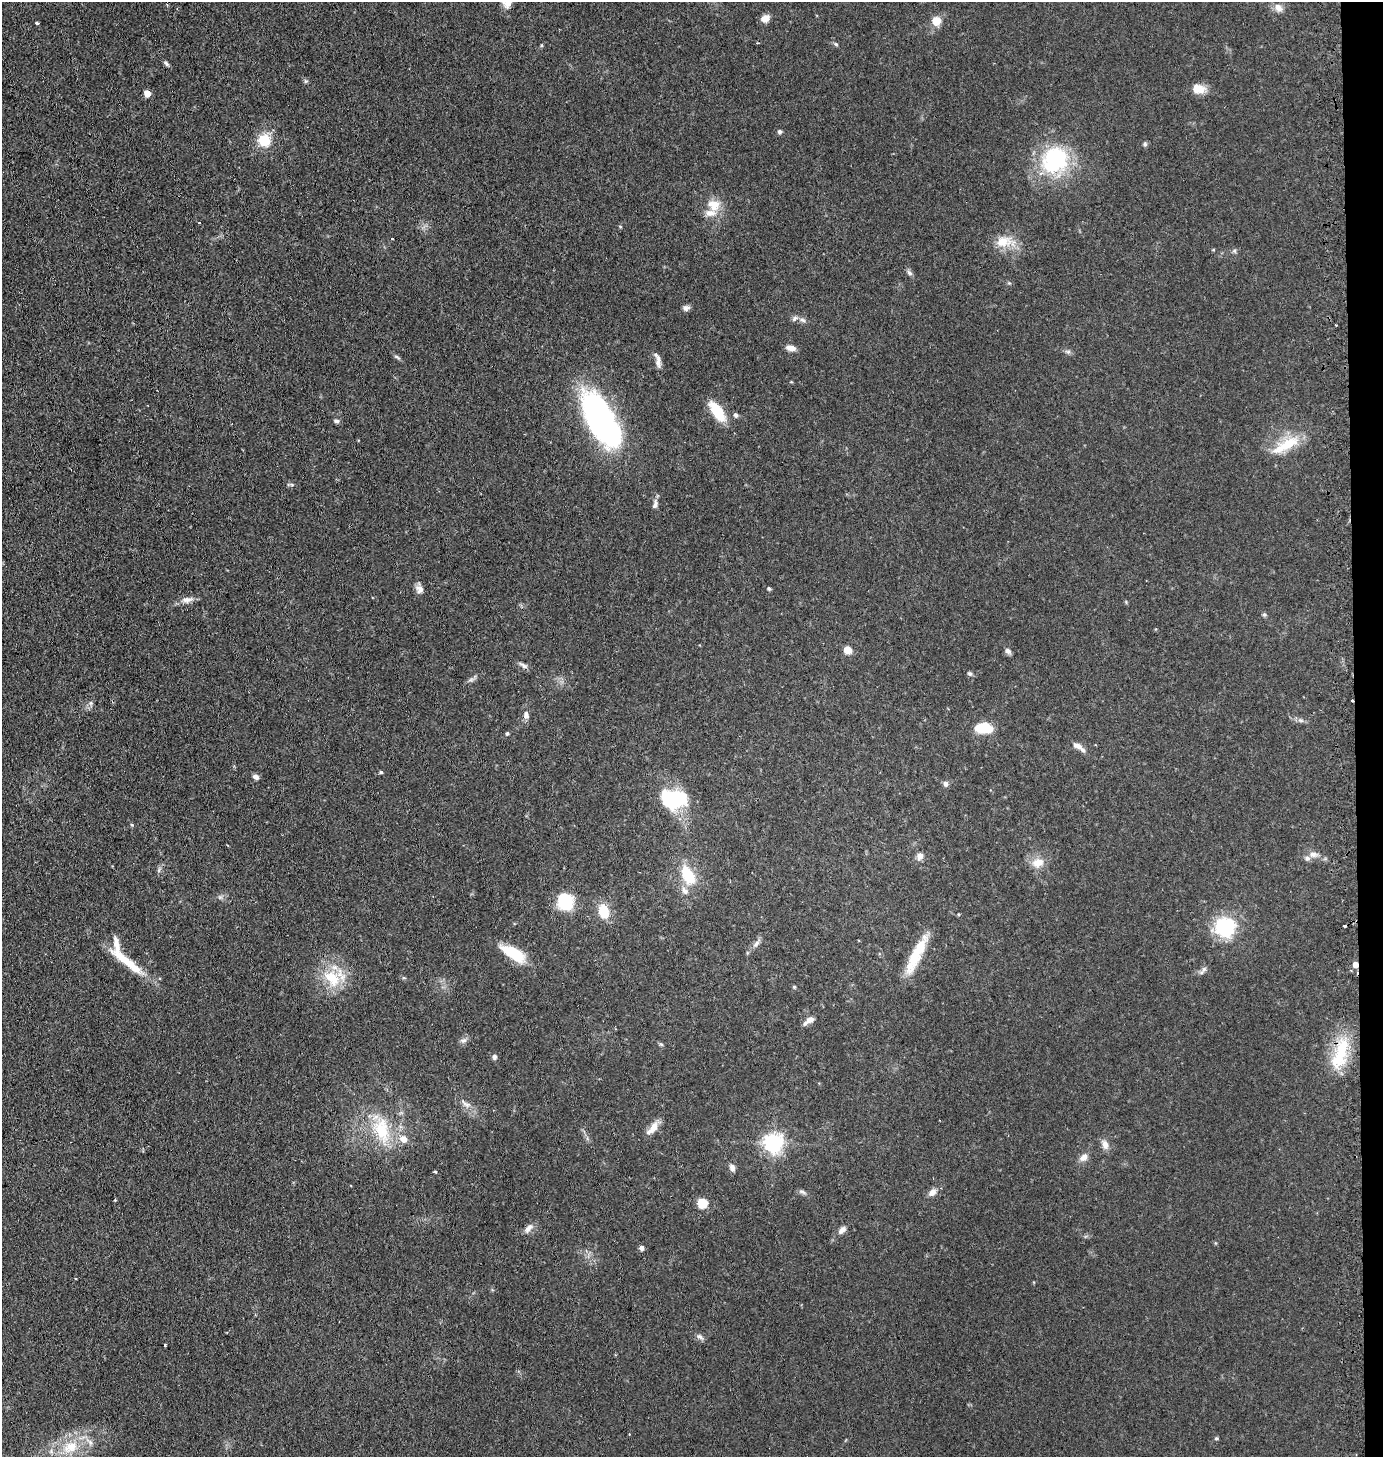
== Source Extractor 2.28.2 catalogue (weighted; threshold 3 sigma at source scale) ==
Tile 6 of 3 x 3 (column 3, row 2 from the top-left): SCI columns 2891-4271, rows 1474-2928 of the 4441 x 4403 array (HDU 1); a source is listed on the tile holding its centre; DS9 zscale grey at full resolution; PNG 1385 x 1459 px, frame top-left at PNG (2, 2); no overlay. Shown black and unused: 2% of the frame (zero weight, under 2 of 3 exposures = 4% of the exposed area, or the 3 px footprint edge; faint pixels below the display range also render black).
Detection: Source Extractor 2.28.2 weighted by HDU 2 'WHT'; one run over the whole footprint, this tile lists its part. Background 0.106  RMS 0.0076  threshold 0.0341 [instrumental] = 3 sigma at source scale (4.5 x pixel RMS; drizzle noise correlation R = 1.50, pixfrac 1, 0.05/0.05 arcsec/px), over >= 5 px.
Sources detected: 107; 1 inside a brighter object's white glare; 4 cosmic-ray / hot-pixel residue — not listed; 7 inside a brighter listed object's ellipse — not listed separately; the other 95 listed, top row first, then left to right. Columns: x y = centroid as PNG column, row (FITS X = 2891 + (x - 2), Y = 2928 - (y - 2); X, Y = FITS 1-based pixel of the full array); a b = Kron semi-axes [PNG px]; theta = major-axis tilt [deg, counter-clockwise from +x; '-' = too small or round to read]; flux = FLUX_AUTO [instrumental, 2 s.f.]
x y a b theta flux
507 3 14 11 57 6.8
1278 8 12 9 -50 4.7
765 18 10 7 27 5.5
937 21 8 8 - 12
37 23 4 3 - 1.4
836 44 6 5 - 1.2
166 64 9 5 -43 1.6
306 81 6 5 - 1.2
1198 89 17 11 -7 8.8
147 93 5 5 - 11
780 132 6 5 - 1.8
264 140 9 9 - 26
1145 144 7 5 -89 1.4
1055 160 38 33 45 66
714 205 18 16 -18 13
199 223 3 3 - 1.1
620 226 5 3 - 0.67
392 239 3 2 - 0.61
1003 242 21 13 10 14
1234 251 6 5 - 1.3
909 273 9 5 -45 2
686 308 9 6 -4 2.6
803 320 9 5 -27 2.3
791 348 11 7 -12 4.7
1068 351 9 4 -8 1.7
397 357 11 3 -30 1.4
658 361 17 7 -87 4.6
717 411 22 10 -55 24
736 415 6 5 - 2
600 420 53 23 -63 230
336 421 8 5 -12 1.8
1286 445 44 13 29 23
655 504 13 6 79 3.1
419 589 11 8 -55 4
769 589 5 4 - 1.3
187 600 16 9 10 5
1264 615 6 5 - 1.2
848 650 5 5 - 21
1008 651 8 6 -44 2.5
523 665 14 5 -31 2.6
970 674 6 6 - 1.5
471 680 7 4 19 1.8
91 703 6 6 - 1.7
526 715 10 7 -87 3.6
1301 720 7 4 -1 1.7
984 728 17 10 -5 23
507 734 5 4 - 1.2
1077 745 15 7 -24 4.5
381 772 5 4 - 1.1
256 777 7 5 -27 3.1
945 783 6 6 - 3
674 799 27 18 -4 53
132 825 5 4 - 0.96
1313 854 12 8 -8 4.4
920 856 10 8 71 3.8
1038 863 18 12 15 9.1
688 875 21 11 -62 25
685 891 11 7 -56 4.1
565 901 15 14 - 34
604 911 13 9 -77 21
958 914 4 3 - 0.59
1225 927 11 10 - 93
756 943 11 5 43 2.8
513 953 29 11 -31 26
916 955 49 11 64 28
127 961 52 10 -34 21
1355 965 5 4 - 6.4
1204 969 8 6 67 2.3
332 978 27 18 -48 27
794 987 5 4 - 0.87
809 1020 14 6 36 4.6
463 1040 9 7 13 2.6
661 1044 6 4 -19 1
1340 1054 47 16 70 34
494 1057 7 6 - 1.9
466 1104 17 6 -34 4.5
652 1128 21 8 48 7.6
382 1130 37 22 -75 36
773 1143 7 7 - 410
1105 1144 13 8 -74 4.8
1084 1157 12 8 37 4.7
732 1167 10 7 -63 2.9
435 1171 3 3 - 1.6
802 1192 11 5 -23 2
932 1192 11 8 44 4.5
115 1200 3 3 - 0.8
702 1203 6 5 - 41
528 1228 14 7 53 4
842 1230 12 7 43 3.6
1215 1243 5 3 - 0.76
642 1248 7 5 -69 1.9
700 1337 10 6 -40 2.5
165 1345 3 3 - 1
1216 1438 5 4 - 0.94
70 1447 24 16 28 23
Overlapping masked pixels (flux is a lower limit): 2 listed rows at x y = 1355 965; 1340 1054
Isophote crosses this tile's border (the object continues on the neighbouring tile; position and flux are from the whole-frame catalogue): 1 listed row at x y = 507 3